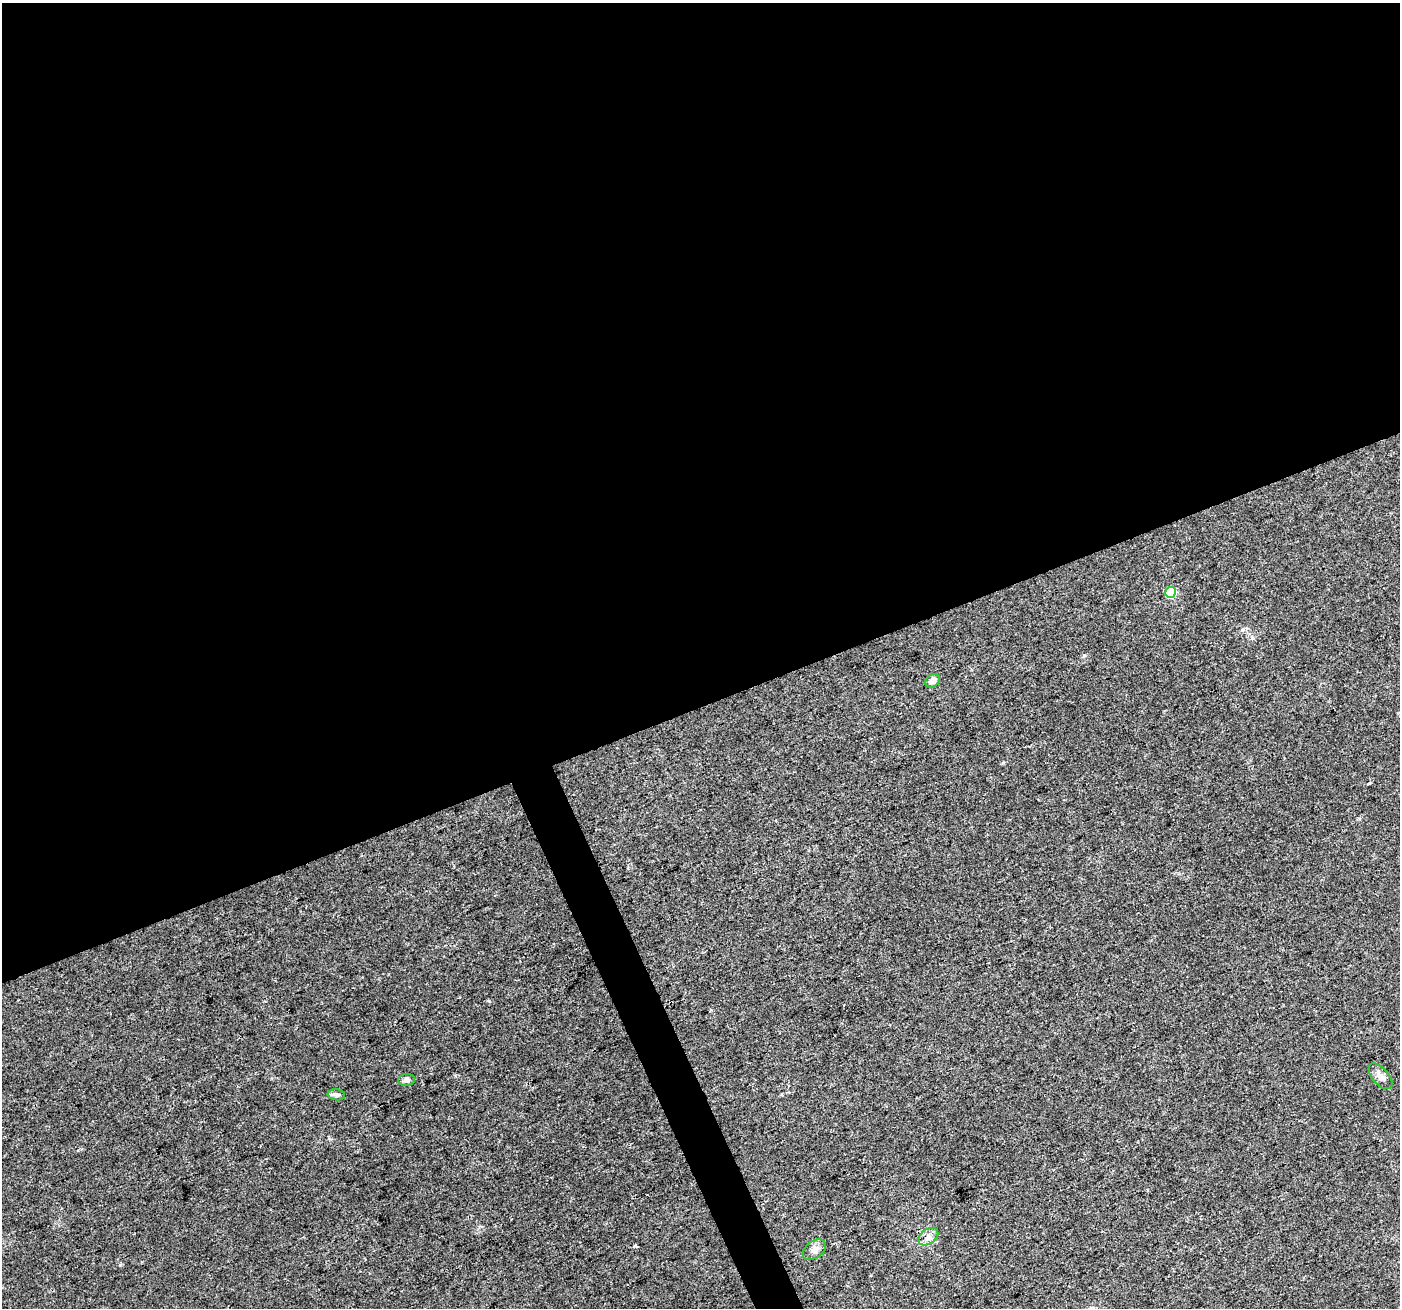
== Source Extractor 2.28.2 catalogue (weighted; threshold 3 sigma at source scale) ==
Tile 2 of 4 x 4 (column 2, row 1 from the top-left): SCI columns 1401-2798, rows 4058-5363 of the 5594 x 5446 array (HDU 1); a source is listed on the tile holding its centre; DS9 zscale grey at full resolution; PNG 1402 x 1310 px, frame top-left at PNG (2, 3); each listed source drawn as its Kron ellipse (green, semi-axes under 4 px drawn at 4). Shown black and unused: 55% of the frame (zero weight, under 3 of 4 exposures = <1% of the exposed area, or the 3 px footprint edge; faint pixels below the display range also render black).
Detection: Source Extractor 2.28.2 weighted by HDU 2 'WHT'; one run over the whole footprint, this tile lists its part. Background 0.0402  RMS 0.0038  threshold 0.0172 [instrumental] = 3 sigma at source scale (4.5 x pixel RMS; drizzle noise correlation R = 1.50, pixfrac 1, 0.0396/0.0396 arcsec/px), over >= 5 px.
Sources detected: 7; all 7 listed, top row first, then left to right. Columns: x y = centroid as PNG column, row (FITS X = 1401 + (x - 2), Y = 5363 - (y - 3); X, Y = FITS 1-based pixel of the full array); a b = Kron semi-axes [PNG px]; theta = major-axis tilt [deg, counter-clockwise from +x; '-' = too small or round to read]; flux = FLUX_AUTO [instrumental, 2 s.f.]
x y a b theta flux
1171 592 5 5 - 18
932 681 8 6 33 2.5
1380 1076 15 8 -49 2.5
406 1080 8 6 7 1.4
336 1095 9 5 -10 1
928 1237 11 7 35 2.1
814 1250 13 8 35 2.3